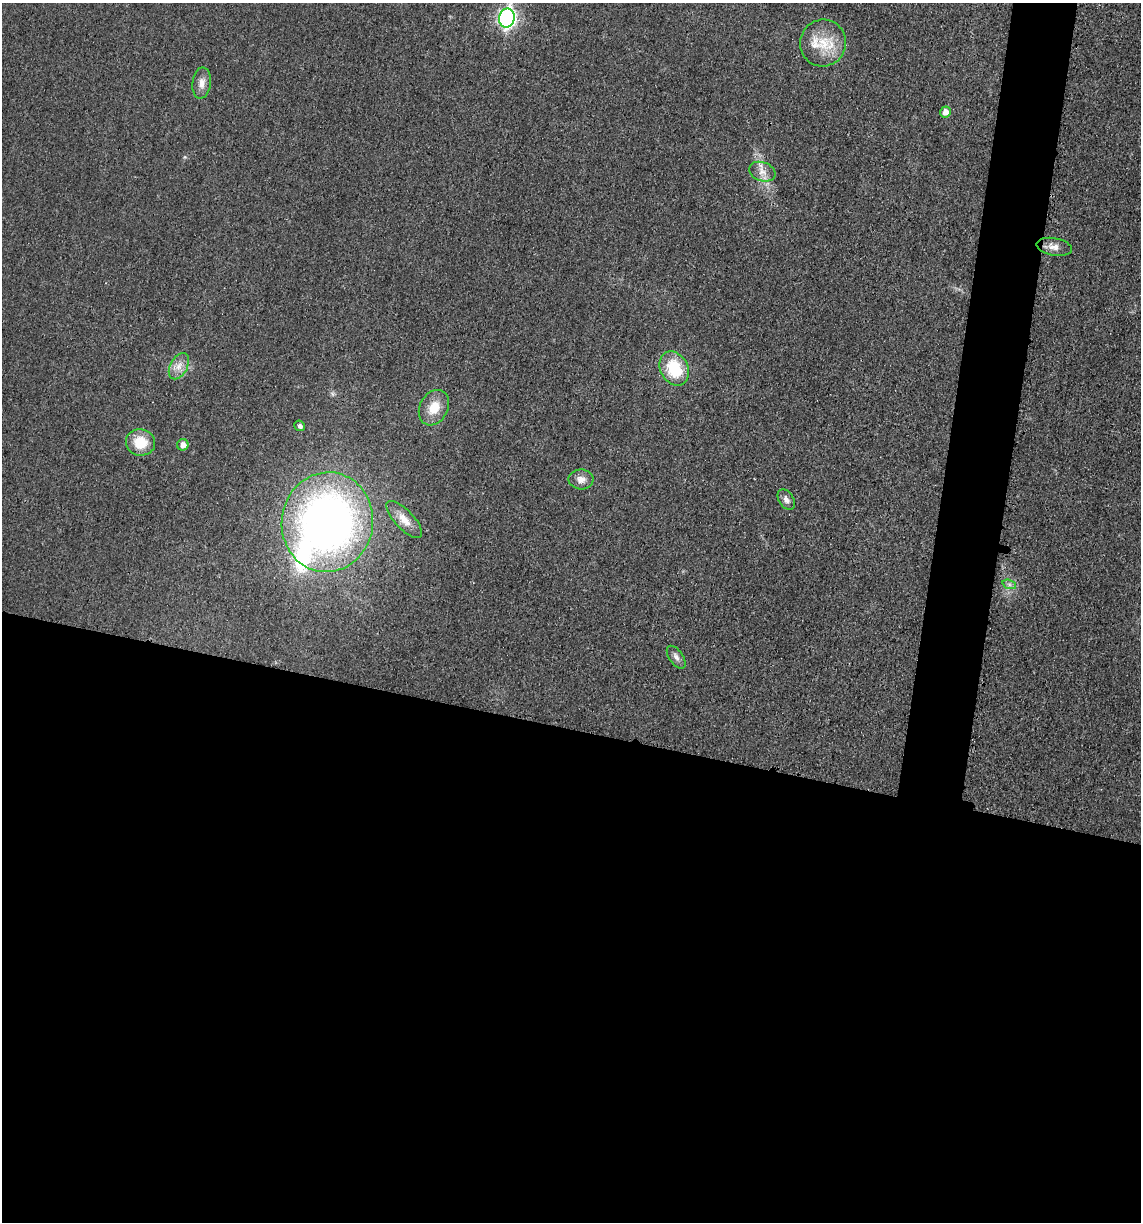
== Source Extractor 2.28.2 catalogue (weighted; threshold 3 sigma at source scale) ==
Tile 14 of 4 x 4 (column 2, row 4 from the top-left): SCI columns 1257-2395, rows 11-1230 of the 4922 x 4903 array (HDU 1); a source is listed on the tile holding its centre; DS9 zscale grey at full resolution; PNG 1143 x 1224 px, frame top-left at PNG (2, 3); each listed source drawn as its Kron ellipse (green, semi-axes under 4 px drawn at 4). Shown black and unused: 44% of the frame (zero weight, under 3 of 4 exposures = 1% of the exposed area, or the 3 px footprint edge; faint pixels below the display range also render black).
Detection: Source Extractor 2.28.2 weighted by HDU 2 'WHT'; one run over the whole footprint, this tile lists its part. Background 0.0292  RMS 0.0058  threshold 0.0262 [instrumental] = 3 sigma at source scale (4.5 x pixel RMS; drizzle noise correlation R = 1.50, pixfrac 1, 0.05/0.05 arcsec/px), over >= 5 px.
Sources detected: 20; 2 inside a brighter listed object's ellipse — not listed separately; the other 18 listed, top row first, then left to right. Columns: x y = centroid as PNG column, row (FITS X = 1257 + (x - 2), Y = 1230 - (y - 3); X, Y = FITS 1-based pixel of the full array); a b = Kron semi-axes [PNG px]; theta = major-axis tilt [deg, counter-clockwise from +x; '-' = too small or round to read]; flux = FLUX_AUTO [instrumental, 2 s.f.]
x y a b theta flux
507 18 9 7 79 190
823 43 23 23 - 18
202 83 15 9 84 4.5
945 112 5 5 - 4.3
762 172 13 9 -19 4.9
1054 247 18 8 -9 4.8
179 366 14 8 61 5.1
674 369 18 14 -62 25
434 408 18 14 61 11
300 426 5 5 - 2.2
140 442 14 13 - 15
183 445 5 5 - 3.6
581 479 12 10 -2 4.5
786 499 11 7 -58 2.9
404 520 24 9 -47 8
327 522 50 45 81 380
1009 584 7 4 -19 1.4
676 657 13 6 -55 2.7
Isophote crosses this tile's border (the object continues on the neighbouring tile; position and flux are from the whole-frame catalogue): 1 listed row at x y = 507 18